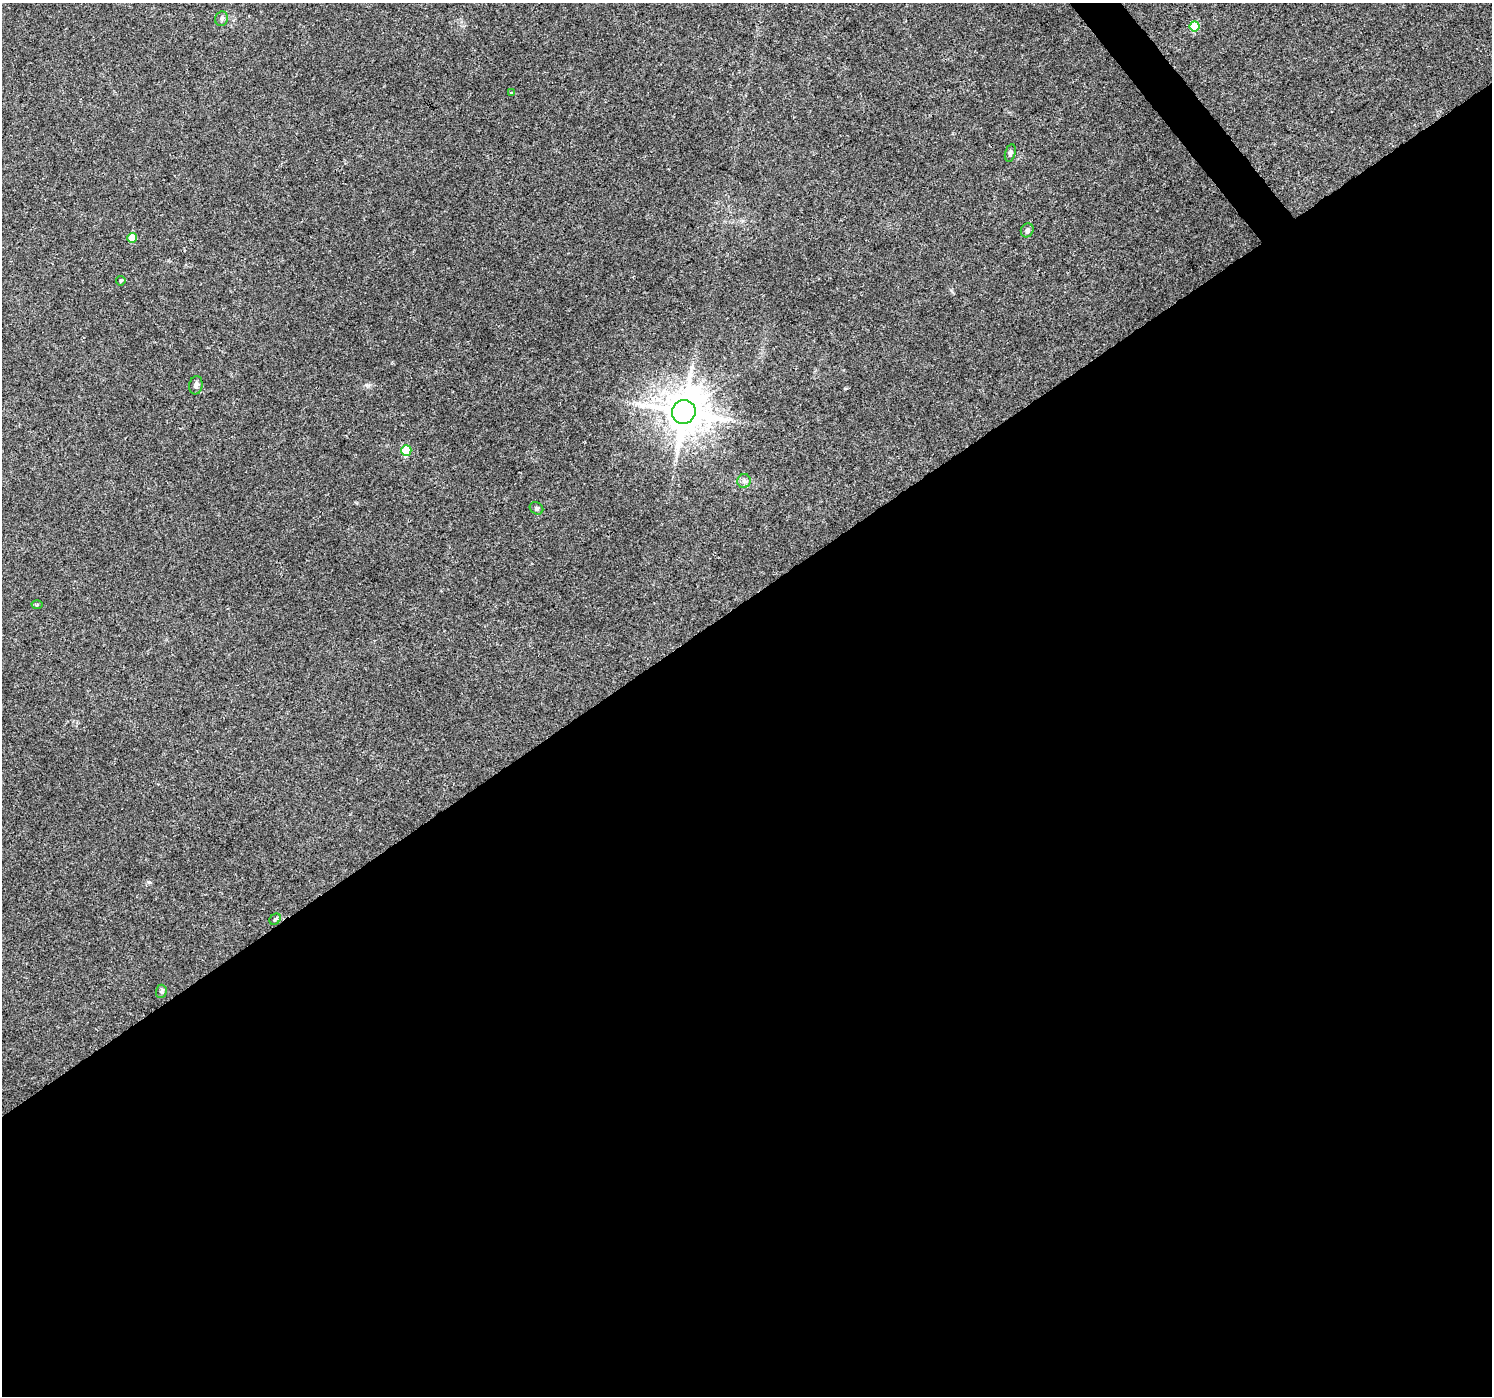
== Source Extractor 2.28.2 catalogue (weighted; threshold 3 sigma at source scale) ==
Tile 15 of 4 x 4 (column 3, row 4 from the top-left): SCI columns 2988-4477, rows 197-1590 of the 5969 x 5907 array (HDU 1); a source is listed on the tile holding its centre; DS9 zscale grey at full resolution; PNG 1494 x 1398 px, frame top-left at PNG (2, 3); each listed source drawn as its Kron ellipse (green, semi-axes under 4 px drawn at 4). Shown black and unused: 58% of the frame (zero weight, under 3 of 4 exposures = <1% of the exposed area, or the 3 px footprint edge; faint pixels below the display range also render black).
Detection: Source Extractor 2.28.2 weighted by HDU 2 'WHT'; one run over the whole footprint, this tile lists its part. Background 0.0342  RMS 0.0035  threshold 0.0158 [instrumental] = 3 sigma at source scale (4.5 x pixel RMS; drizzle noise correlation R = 1.50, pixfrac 1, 0.0396/0.0396 arcsec/px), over >= 5 px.
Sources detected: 15; all 15 listed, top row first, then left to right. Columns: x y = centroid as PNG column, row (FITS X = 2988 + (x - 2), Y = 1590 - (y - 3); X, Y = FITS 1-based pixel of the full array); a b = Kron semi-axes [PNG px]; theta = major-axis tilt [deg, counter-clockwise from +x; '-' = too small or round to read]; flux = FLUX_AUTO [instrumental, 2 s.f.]
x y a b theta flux
222 19 7 6 - 0.88
1195 26 5 5 - 10
511 93 4 4 - 0.3
1010 153 9 5 75 0.8
1027 230 7 6 - 1
132 238 5 5 - 5.8
121 281 5 5 - 0.53
196 385 9 6 79 1.1
684 412 12 11 - 1200
406 450 5 5 - 12
744 481 7 7 - 1.1
536 508 7 5 -33 0.66
37 605 5 3 - 0.35
275 919 6 5 - 0.55
161 991 7 5 87 0.75
Unlisted compact peaks at least as high as the median listed source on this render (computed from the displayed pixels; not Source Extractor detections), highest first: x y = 149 882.